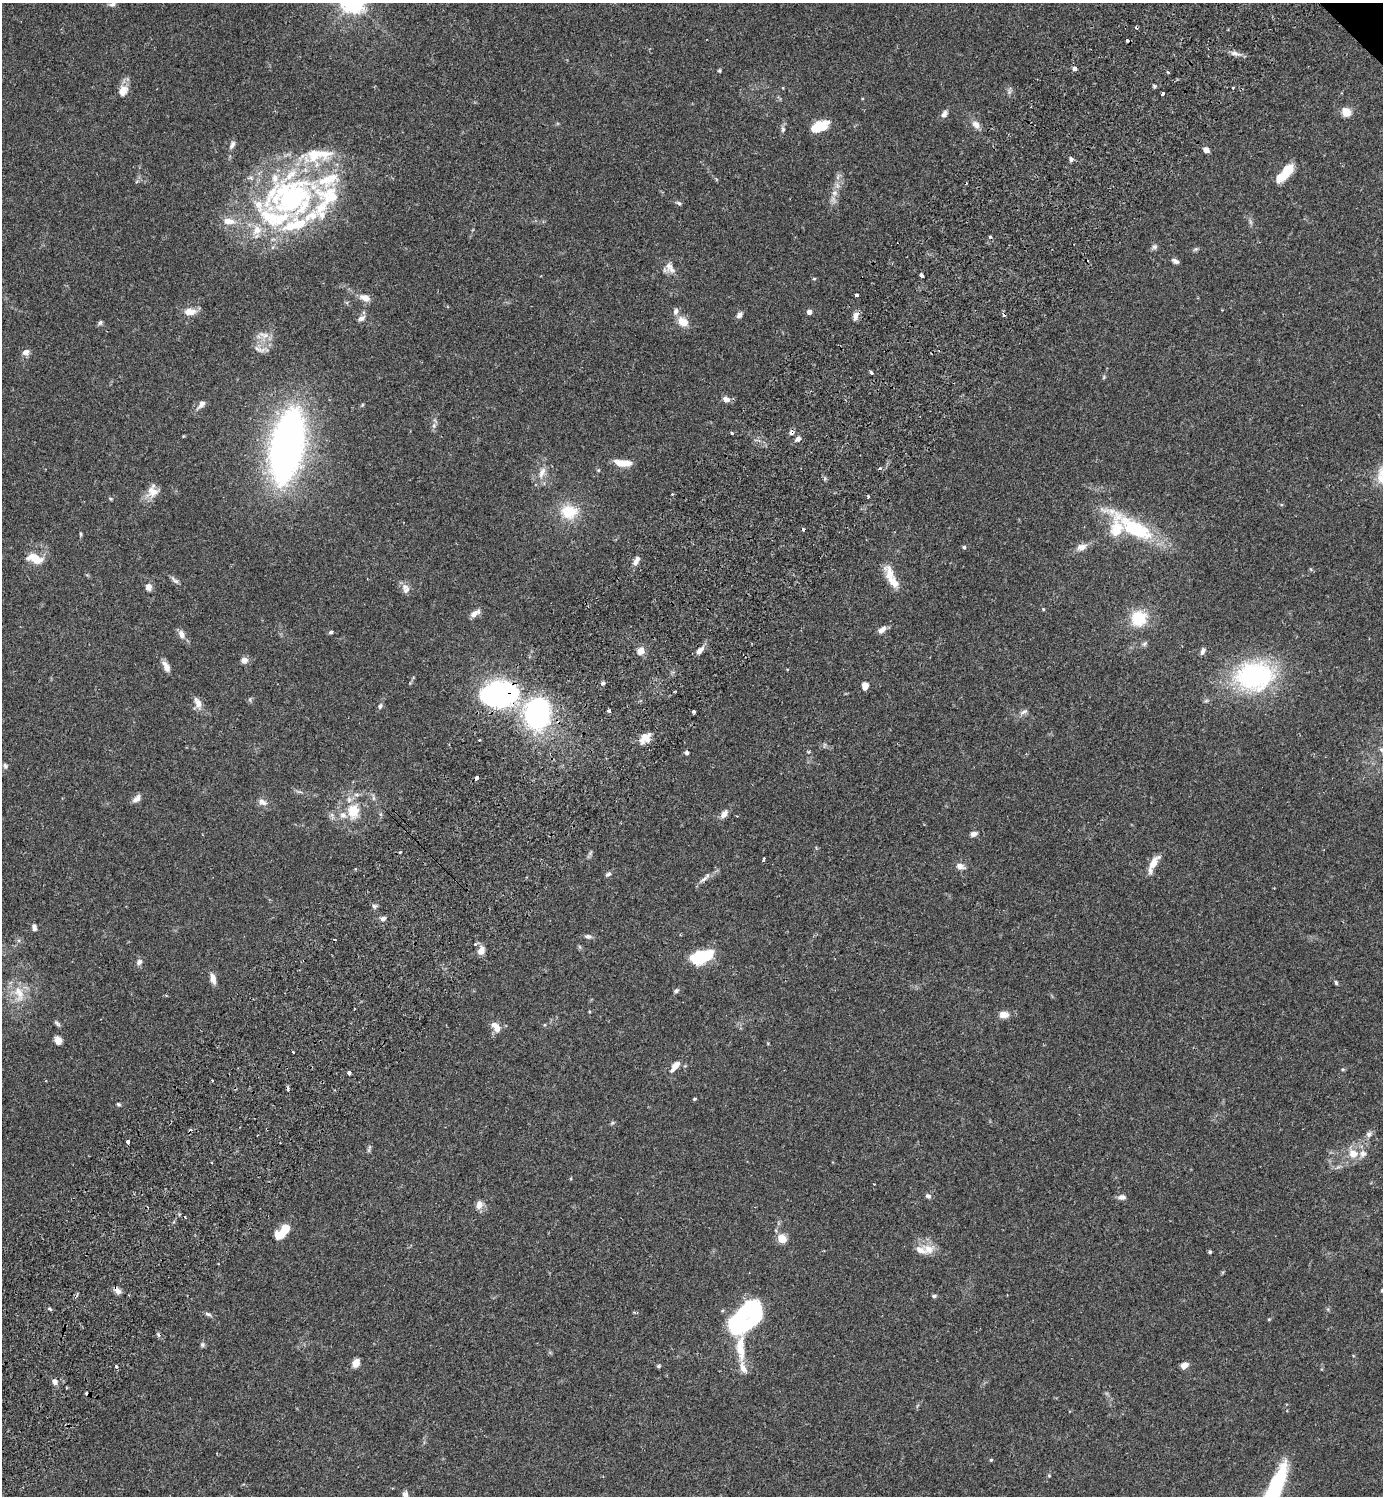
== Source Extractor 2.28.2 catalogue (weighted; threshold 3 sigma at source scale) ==
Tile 7 of 4 x 4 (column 3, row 2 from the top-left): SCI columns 3105-4485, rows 3031-4524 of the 6070 x 6063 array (HDU 1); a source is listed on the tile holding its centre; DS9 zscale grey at full resolution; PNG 1385 x 1498 px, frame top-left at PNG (2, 3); no overlay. Shown black and unused: <1% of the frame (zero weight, under 2 of 3 exposures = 3% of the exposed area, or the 3 px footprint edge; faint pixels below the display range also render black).
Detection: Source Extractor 2.28.2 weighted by HDU 2 'WHT'; one run over the whole footprint, this tile lists its part. Background 0.0961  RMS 0.0058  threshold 0.026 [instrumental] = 3 sigma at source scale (4.5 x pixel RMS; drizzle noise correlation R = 1.50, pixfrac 1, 0.05/0.05 arcsec/px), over >= 5 px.
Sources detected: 198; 5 inside a brighter object's white glare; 16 cosmic-ray / hot-pixel residue — not listed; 23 inside a brighter listed object's ellipse — not listed separately; the other 154 listed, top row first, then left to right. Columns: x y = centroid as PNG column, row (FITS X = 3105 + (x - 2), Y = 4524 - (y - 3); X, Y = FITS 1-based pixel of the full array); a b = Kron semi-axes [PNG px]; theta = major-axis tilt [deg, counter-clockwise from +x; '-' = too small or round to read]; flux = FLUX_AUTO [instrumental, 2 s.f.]
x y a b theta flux
112 4 9 6 14 1.7
1235 53 15 5 -12 2.8
1074 69 5 5 - 1.6
719 70 5 4 - 0.64
1167 72 4 3 - 0.97
1154 86 5 4 - 0.8
1233 88 3 3 - 1.2
123 91 15 11 64 5.7
1009 92 7 4 72 1.2
1162 94 4 3 - 1.2
1346 112 5 5 - 27
944 114 10 7 56 2.3
976 124 11 8 -40 3.6
816 128 19 9 38 11
783 129 8 5 -89 1.3
232 145 12 6 62 2
1206 150 6 5 - 3
1071 159 6 5 - 1.4
1282 176 21 10 34 9.9
834 193 8 6 1 1.9
292 197 71 63 22 150
679 203 7 4 -27 1
1154 247 7 6 - 1.5
1196 249 7 5 34 0.95
1175 261 9 5 -28 1.8
669 266 15 9 77 4
921 275 5 3 - 5.8
814 279 6 3 1 0.58
856 295 3 3 - 2
365 298 13 8 -21 4.6
190 312 16 9 1 5.6
809 312 4 4 - 3.2
739 315 9 6 49 2
856 316 10 6 78 3.2
361 318 11 6 33 2.2
100 322 6 5 - 1.2
683 322 15 11 -38 6.3
264 335 17 7 -13 4
260 349 19 7 -15 3.2
26 352 9 8 - 2.6
871 372 4 3 - 1.7
1104 377 6 4 72 0.69
726 399 9 7 -22 3.2
201 404 13 7 50 3
434 426 8 6 71 1.7
732 433 5 3 - 0.55
798 439 7 6 - 2.1
287 445 46 17 79 450
623 463 18 7 -5 8.3
542 472 18 8 68 5.1
1382 473 21 17 -12 11
152 491 17 14 69 6.4
672 494 3 2 - 0.58
111 499 6 3 -31 0.61
569 512 20 16 -6 17
1136 529 69 17 -33 43
81 534 6 4 -88 0.71
964 547 4 4 - 0.93
1082 547 14 9 22 4.1
35 558 18 9 -18 9.3
636 561 12 5 61 3.2
890 573 24 13 -73 8.3
174 580 15 4 -41 1.8
148 587 9 8 - 2.9
405 587 10 9 - 3
1043 609 4 3 - 0.51
475 614 12 6 34 3.6
1139 618 15 15 - 19
882 630 11 7 36 2.8
331 632 5 4 - 1
181 634 11 7 -62 3.3
1145 644 8 6 53 1.2
640 651 8 8 - 4.6
700 651 11 6 45 3.4
1203 651 8 5 71 1.9
244 660 9 7 33 2.7
166 666 15 7 -60 3.5
1253 676 38 33 2 81
603 683 6 5 - 1
865 686 7 6 - 4.5
499 694 25 15 3 170
1206 701 7 4 19 0.87
198 703 16 8 -68 4
380 706 7 5 56 1.3
609 711 4 3 - 1.4
694 712 3 3 - 3.4
1024 712 12 4 24 1.7
537 713 20 15 88 140
645 738 13 11 33 6.3
479 740 3 3 - 0.62
1382 750 7 4 -71 1.2
687 752 5 5 - 1.3
5 766 8 6 -74 1.4
476 778 4 3 - 3.8
137 798 12 7 37 3.2
262 802 12 7 -28 2.9
353 811 19 15 89 13
724 814 11 7 51 3.3
332 815 7 4 -72 1.3
974 834 7 6 - 2.4
400 852 3 3 - 1.1
590 853 8 4 60 1.1
764 859 3 3 - 1.6
1153 863 22 8 55 6.7
960 866 10 7 -21 3.2
608 874 7 5 27 1.3
704 879 17 5 34 2.8
374 906 7 5 -3 1.3
383 919 6 5 - 2.1
34 927 9 6 -79 1.7
588 936 9 6 -7 1.8
481 950 11 7 70 4
701 957 20 10 20 34
139 962 8 7 - 2
213 978 13 6 -77 3.8
1336 982 6 4 -64 0.85
676 991 6 5 - 1.2
19 993 27 13 -76 12
1003 1015 8 6 2 6.7
57 1023 10 5 -47 1.2
496 1027 14 8 -52 5
58 1040 8 6 -67 4.5
292 1052 3 2 - 0.81
675 1066 14 6 50 5.1
1343 1069 5 4 - 0.69
349 1073 4 3 - 4
212 1080 3 2 - 0.44
694 1099 3 3 - 1
118 1104 5 4 - 0.88
1369 1134 8 7 - 1.9
128 1142 4 3 - 1.5
369 1149 12 4 77 1.1
1353 1154 15 13 -17 7.8
928 1196 7 5 -22 1.7
1122 1197 10 6 3 2.3
479 1205 10 8 65 4
286 1228 13 9 43 8.6
782 1239 5 5 - 22
929 1249 18 13 -29 7.3
1210 1252 4 3 - 0.85
117 1290 9 6 -45 2.8
1382 1290 6 5 - 0.85
934 1296 6 4 -8 1
754 1312 36 27 80 42
208 1314 10 5 -19 1.3
202 1345 6 6 - 1.1
740 1348 106 16 89 35
356 1363 9 7 69 4.7
1184 1365 8 6 21 3.6
116 1366 4 3 - 2.8
658 1366 6 4 1 0.8
55 1382 7 6 - 2.6
991 1460 4 4 - 0.62
405 1495 10 7 -80 2.3
Overlapping masked pixels (flux is a lower limit): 3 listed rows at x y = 921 275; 499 694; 117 1290
Isophote crosses this tile's border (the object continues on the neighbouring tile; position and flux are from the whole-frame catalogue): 3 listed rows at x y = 1382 473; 1382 1290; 405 1495